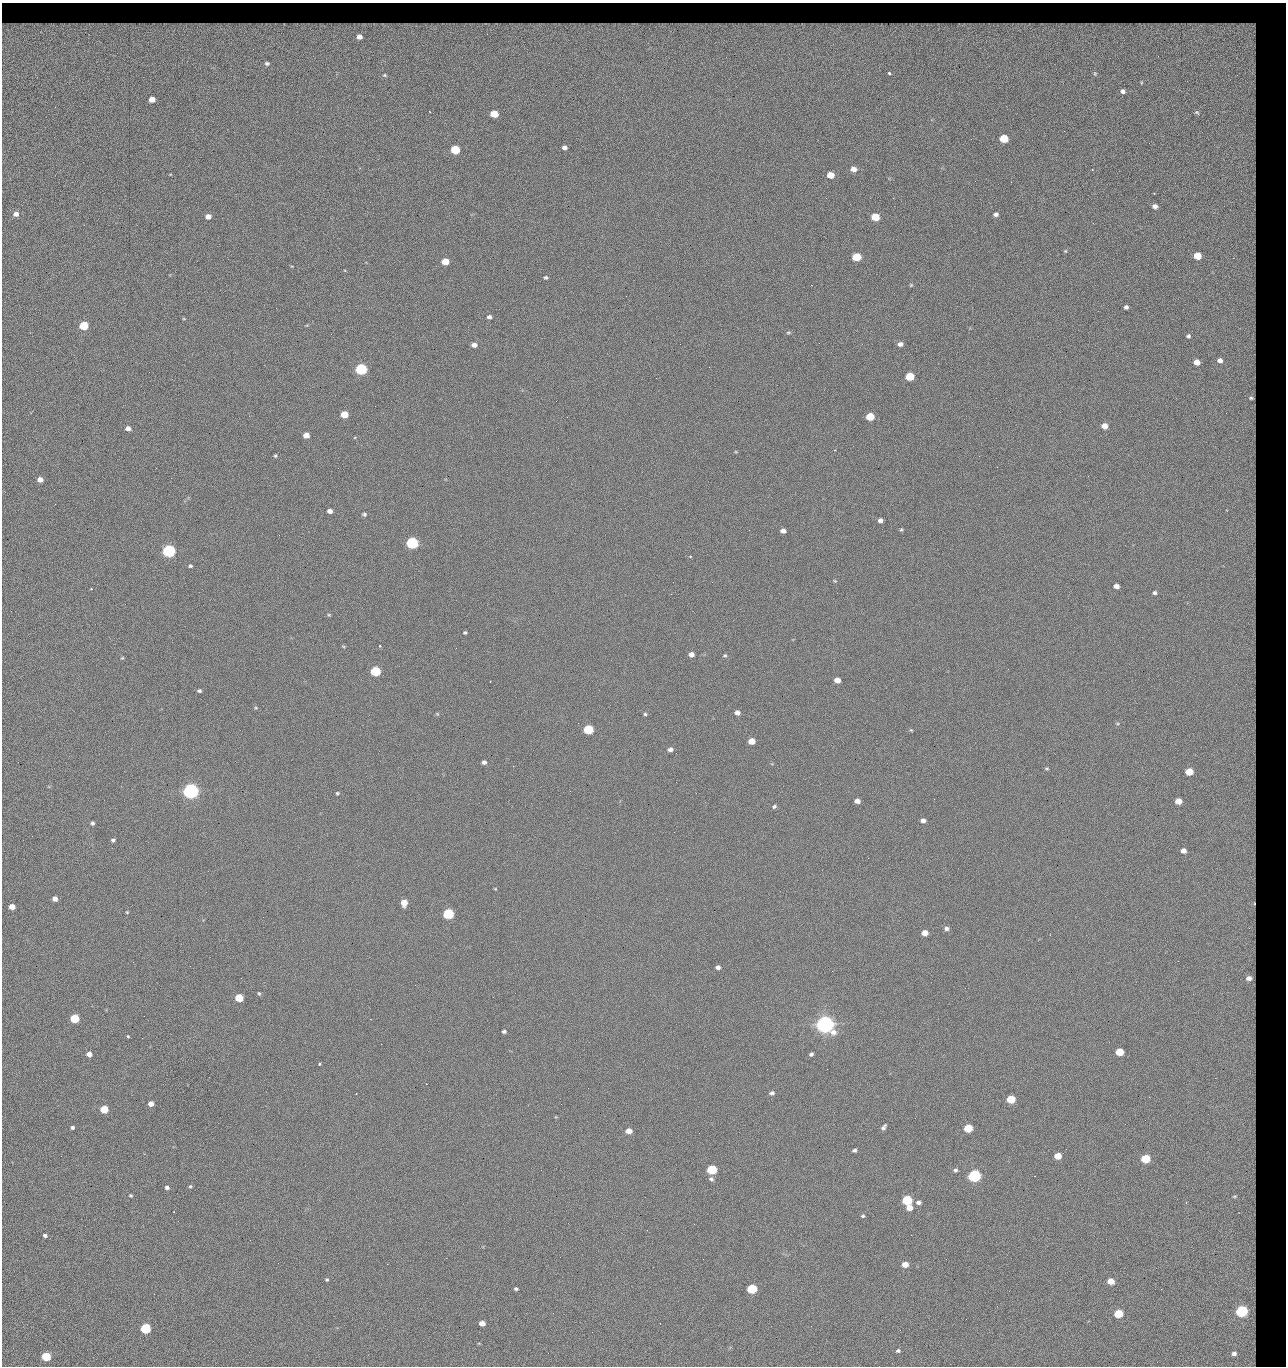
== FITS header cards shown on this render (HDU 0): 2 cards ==
NAXIS1  =                 1284 / length of data axis 1
NAXIS2  =                 1364 / length of data axis 2

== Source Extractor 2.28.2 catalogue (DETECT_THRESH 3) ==
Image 1284 x 1364 px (HDU 0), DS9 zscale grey, 1 PNG px = 1 image px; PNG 1288 x 1368 px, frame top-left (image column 1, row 1364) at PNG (2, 3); no overlay
Background 121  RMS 14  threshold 42.6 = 3 sigma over >= 5 px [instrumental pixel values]
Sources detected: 237; all 237 listed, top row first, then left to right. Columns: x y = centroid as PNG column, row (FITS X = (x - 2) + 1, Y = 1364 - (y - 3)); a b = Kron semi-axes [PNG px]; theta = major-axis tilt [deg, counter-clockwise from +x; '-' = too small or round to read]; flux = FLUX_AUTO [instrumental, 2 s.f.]
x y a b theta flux
37 24 16 4 -4 2.6e+03
152 24 8 2 21 9.6e+02
601 24 17 3 5 2.9e+03
759 24 17 4 -3 3.7e+03
926 24 11 4 -4 2.3e+03
1042 24 12 4 0 2.2e+03
23 25 12 3 18 2.4e+03
52 25 9 5 -8 2.4e+03
68 25 8 5 16 2.2e+03
124 25 6 4 -8 2.2e+03
200 25 17 4 -3 3.5e+03
228 25 9 5 -35 1.8e+03
259 25 11 5 -7 2.8e+03
284 25 5 3 - 1.3e+03
322 25 11 5 -13 3.1e+03
364 25 12 5 0 2.8e+03
375 25 5 3 - 1.6e+03
383 25 7 5 -7 2.4e+03
406 25 15 4 -2 5.6e+03
471 25 10 5 -2 2.4e+03
496 25 9 3 14 2.2e+03
518 25 10 5 -6 3.7e+03
540 25 16 3 5 5.2e+03
614 25 6 5 - 1.9e+03
634 25 14 5 4 3.3e+03
662 25 9 4 -6 3.4e+03
690 25 6 4 -45 1.3e+03
717 25 14 5 6 3.6e+03
803 25 5 5 - 1.7e+03
811 25 5 3 - 1.3e+03
912 25 8 4 7 2.5e+03
964 25 8 4 13 2.2e+03
997 25 5 5 - 1.2e+03
1024 25 8 6 -23 2.5e+03
1060 25 11 3 22 1.5e+03
88 26 10 4 27 3.1e+03
186 26 6 3 -69 1.5e+03
303 26 5 5 - 2.2e+03
574 26 6 3 81 1.2e+03
594 26 5 3 - 1.7e+03
796 26 11 5 22 2.7e+03
838 26 9 6 -27 3.7e+03
882 26 6 3 -62 1.8e+03
1080 26 9 7 11 3.2e+03
434 27 14 8 24 5.5e+03
938 29 11 5 69 2.8e+03
174 30 9 4 53 4.0e+03
359 37 11 9 -12 1.1e+04
1232 50 74 52 -53 3.1e+05
1158 56 3 2 - 1.2e+03
267 63 4 3 - 1.4e+03
889 73 3 3 - 6.8e+03
384 75 3 2 - 6.9e+02
1123 91 4 4 - 2.3e+03
152 99 5 4 - 8.2e+03
494 114 6 5 - 2.3e+04
1004 139 6 5 - 4.3e+04
1149 143 2 2 - 1.1e+03
564 147 5 4 - 3.3e+03
455 150 6 5 - 5.4e+04
854 169 6 5 - 6.5e+03
1092 170 3 2 - 8.4e+02
830 175 6 5 - 1.6e+04
1011 182 2 2 - 1.9e+03
826 198 2 2 - 2.3e+03
893 198 2 2 - 1.7e+04
1155 206 5 4 - 3.8e+03
16 214 6 6 - 5.3e+03
996 214 5 4 - 2.8e+03
208 216 5 5 - 5.9e+03
875 217 6 5 - 2.8e+04
1093 223 3 2 - 9.3e+02
1065 251 5 4 - 1.0e+03
1197 256 5 5 - 2.4e+04
857 257 6 5 - 4.2e+04
1233 258 3 2 - 8.7e+02
445 261 5 5 - 2.0e+04
292 266 4 3 - 6.3e+02
546 277 5 4 - 1.6e+03
811 285 2 2 - 2.7e+04
911 285 6 5 - 1.1e+03
626 296 2 2 - 1.5e+03
1126 307 4 4 - 2.5e+03
276 308 2 2 - 7.6e+02
489 317 5 5 - 2.9e+03
184 319 5 3 - 8.4e+02
84 326 5 5 - 5.2e+04
788 333 7 4 6 1.4e+03
1188 336 5 4 - 1.9e+03
819 343 2 2 - 4.9e+02
680 344 2 2 - 3.2e+03
900 344 6 5 - 4.1e+03
474 345 6 5 - 5.1e+03
1220 360 5 4 - 4.2e+03
1197 362 5 4 - 9.7e+03
709 367 2 2 - 5.3e+02
361 369 6 5 - 1.6e+05
910 376 6 5 - 4.0e+04
1251 398 4 4 - 2.0e+03
1226 413 2 2 - 1.3e+03
344 414 5 5 - 2.0e+04
870 417 6 5 - 3.3e+04
1105 426 5 5 - 9.8e+03
128 428 5 4 - 4.8e+03
306 435 5 5 - 9.4e+03
835 450 3 2 - 5.5e+02
275 456 4 3 - 1.3e+03
979 456 2 2 - 3.4e+03
997 467 2 2 - 5.4e+02
156 468 2 2 - 2.9e+03
40 480 5 4 - 5.9e+03
55 504 3 2 - 8.9e+02
330 511 5 4 - 5.1e+03
364 514 5 4 - 1.8e+03
880 520 4 4 - 3.5e+03
901 529 5 4 - 1.2e+03
749 530 2 2 - 4.5e+02
783 531 5 4 - 4.8e+03
412 543 6 5 - 2.0e+05
169 551 6 5 - 3.3e+05
690 556 4 3 - 9.6e+02
190 566 5 4 - 1.6e+03
835 581 5 4 - 9.9e+02
712 582 2 2 - 6.8e+02
1116 586 5 4 - 5.4e+03
91 589 3 3 - 1.1e+03
1155 593 4 4 - 2.1e+03
329 615 5 4 - 1.1e+03
465 632 5 4 - 1.3e+03
343 646 5 3 - 8.7e+02
380 646 3 2 - 1.0e+03
691 654 5 4 - 5.2e+03
725 655 5 4 - 1.3e+03
122 658 5 3 - 9.9e+02
375 671 6 5 - 9.0e+04
837 680 5 4 - 7.4e+03
490 681 3 2 - 1.7e+03
199 691 4 3 - 1.9e+03
256 708 5 3 - 9.5e+02
737 713 5 5 - 4.1e+03
437 714 5 4 - 1.1e+03
645 714 4 4 - 1.3e+03
1117 723 5 3 - 1.0e+03
588 729 6 5 - 7.6e+04
911 730 5 3 - 9.6e+02
752 741 5 5 - 1.4e+04
670 749 7 6 - 3.7e+03
484 762 5 4 - 2.8e+03
513 766 2 2 - 3.3e+03
1047 768 5 4 - 1.3e+03
1189 772 5 5 - 2.6e+04
676 782 2 2 - 2.0e+03
191 791 6 5 - 7.3e+05
337 793 4 4 - 1.2e+03
857 801 5 4 - 5.8e+03
1178 801 5 5 - 1.3e+04
774 806 6 5 - 1.7e+03
923 821 5 4 - 3.9e+03
92 823 4 4 - 2.0e+03
113 840 4 3 - 2.0e+03
1183 851 5 4 - 6.0e+03
495 889 5 3 - 8.1e+02
55 899 5 4 - 5.5e+03
404 903 5 5 - 1.4e+04
1254 903 3 2 - 7.8e+02
12 907 5 4 - 9.9e+03
127 912 5 4 - 9.6e+02
448 914 6 5 - 1.3e+05
946 928 5 5 - 3.0e+03
925 933 5 5 - 9.6e+03
1050 935 3 2 - 7.9e+02
718 967 5 5 - 3.6e+03
1249 978 5 4 - 5.5e+03
259 993 5 4 - 1.3e+03
493 997 2 2 - 1.9e+03
239 998 5 5 - 3.3e+04
74 1018 5 5 - 5.3e+04
825 1024 7 6 - 1.2e+06
504 1031 5 4 - 2.0e+03
128 1036 3 3 - 2.1e+03
381 1044 2 2 - 5.2e+03
1120 1052 5 5 - 3.0e+04
89 1054 5 4 - 6.4e+03
811 1054 4 4 - 2.1e+03
319 1064 3 3 - 2.2e+03
827 1069 2 2 - 1.3e+03
1215 1078 2 2 - 1.9e+03
772 1093 6 5 - 2.5e+03
1149 1097 2 2 - 2.8e+03
1011 1099 5 5 - 4.7e+04
151 1104 5 4 - 7.0e+03
104 1109 5 5 - 3.1e+04
1125 1124 3 2 - 7.6e+02
72 1127 4 4 - 2.0e+03
884 1127 7 4 54 2.6e+03
968 1128 5 5 - 4.4e+04
629 1131 5 5 - 9.0e+03
699 1133 2 2 - 9.2e+02
1066 1149 2 2 - 4.1e+02
854 1150 4 3 - 2.0e+03
61 1156 2 2 - 2.4e+03
1058 1156 5 5 - 1.7e+04
1146 1159 5 5 - 5.8e+04
541 1170 2 2 - 9.5e+02
712 1170 6 5 - 7.9e+04
955 1170 5 5 - 2.1e+03
974 1176 6 5 - 2.8e+05
711 1179 7 5 -34 2.2e+03
190 1186 5 4 - 1.3e+03
167 1187 5 5 - 2.6e+03
130 1195 4 4 - 1.3e+03
1234 1196 5 4 - 1.3e+03
907 1200 6 5 - 8.5e+04
918 1202 6 5 - 3.5e+03
909 1208 5 5 - 9.6e+03
863 1216 4 4 - 1.4e+03
45 1235 4 3 - 2.1e+03
250 1240 2 2 - 1.9e+03
446 1258 2 2 - 8.5e+03
278 1263 2 2 - 1.8e+03
387 1264 2 2 - 5.5e+03
905 1264 5 5 - 9.1e+03
327 1279 4 4 - 1.3e+03
1111 1281 5 5 - 1.4e+04
516 1289 4 3 - 1.6e+03
752 1289 6 5 - 8.1e+04
1242 1311 6 5 - 1.9e+05
553 1313 2 2 - 5.4e+02
1118 1314 5 5 - 4.7e+04
966 1319 2 2 - 2.5e+03
482 1323 5 4 - 7.7e+03
145 1328 5 5 - 1.0e+05
592 1332 2 2 - 7.3e+02
898 1351 5 4 - 2.1e+03
548 1353 2 2 - 3.5e+03
1234 1354 6 5 - 3.7e+03
46 1356 5 5 - 5.4e+04

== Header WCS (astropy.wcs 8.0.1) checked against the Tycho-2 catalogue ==
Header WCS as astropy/WCSLIB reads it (CRVAL/CRPIX/CD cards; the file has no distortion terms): RA---TAN/DEC--TAN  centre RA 15:41:43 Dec +51:58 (235.43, +51.97 deg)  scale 1.26 arcsec/px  FOV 26.9' x 28.5'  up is +92 deg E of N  parity flipped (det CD > 0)
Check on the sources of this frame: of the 60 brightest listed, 10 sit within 2.0 arcsec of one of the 16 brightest Tycho-2 stars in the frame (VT <= 12.38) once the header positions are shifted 0.43 arcsec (0.14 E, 0.41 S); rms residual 0.80 arcsec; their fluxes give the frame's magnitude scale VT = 24.51 - 2.5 log10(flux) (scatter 0.24 mag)
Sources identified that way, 10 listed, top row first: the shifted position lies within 2.0 arcsec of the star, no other Tycho-2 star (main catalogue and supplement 1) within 4.0 arcsec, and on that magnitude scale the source's flux lands within +1.5 / -3 mag of the star's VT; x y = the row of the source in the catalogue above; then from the Tycho-2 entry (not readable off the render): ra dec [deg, ICRS J2000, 3 dp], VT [Tycho-2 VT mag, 2 dp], TYC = Tycho-2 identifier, HIP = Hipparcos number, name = IAU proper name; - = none
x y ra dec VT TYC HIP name
361 369 235.614 +52.064 11.61 3489-1132-1 - -
412 543 235.514 +52.049 11.19 3489-1407-1 - -
169 551 235.515 +52.133 11.12 3489-1380-1 - -
191 791 235.378 +52.130 9.31 3489-1322-1 76850 -
448 914 235.303 +52.042 11.52 3489-958-1 - -
825 1024 235.232 +51.912 9.59 3489-824-1 - -
974 1176 235.143 +51.862 10.97 3489-1016-1 - -
907 1200 235.131 +51.886 12.29 3489-908-1 - -
752 1289 235.084 +51.941 11.45 3489-1346-1 - -
145 1328 235.075 +52.152 11.74 3489-912-1 - -